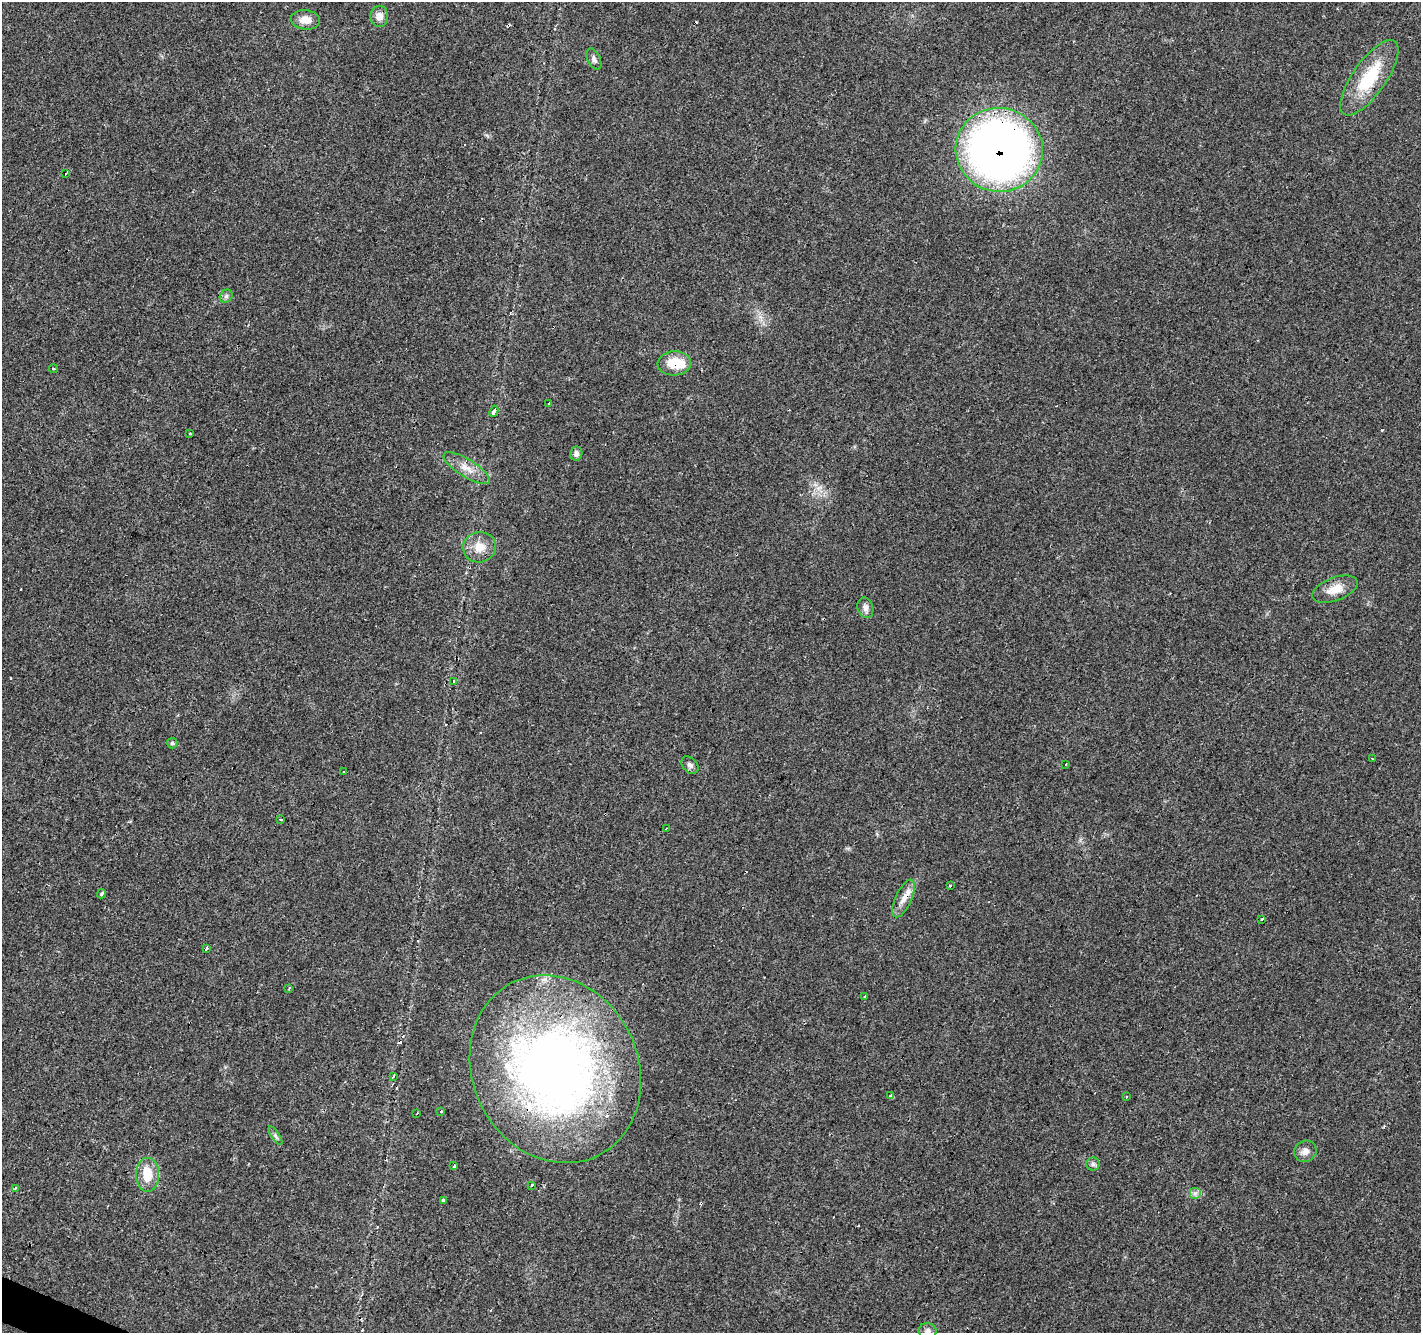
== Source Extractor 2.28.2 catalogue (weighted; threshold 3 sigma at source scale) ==
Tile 7 of 4 x 4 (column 3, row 2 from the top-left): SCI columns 2840-4258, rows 2865-4195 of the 5684 x 5795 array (HDU 1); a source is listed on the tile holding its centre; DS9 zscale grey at full resolution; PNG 1423 x 1335 px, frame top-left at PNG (2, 2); each listed source drawn as its Kron ellipse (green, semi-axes under 4 px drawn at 4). Shown black and unused: <1% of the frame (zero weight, under 3 of 4 exposures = <1% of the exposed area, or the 3 px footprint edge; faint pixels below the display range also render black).
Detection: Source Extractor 2.28.2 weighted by HDU 2 'WHT'; one run over the whole footprint, this tile lists its part. Background 0.04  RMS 0.0035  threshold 0.0158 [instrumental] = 3 sigma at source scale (4.5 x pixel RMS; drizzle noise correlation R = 1.50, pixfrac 1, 0.0396/0.0396 arcsec/px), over >= 5 px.
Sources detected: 63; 1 inside a brighter object's white glare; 12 cosmic-ray / hot-pixel residue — neither listed nor drawn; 2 inside a brighter listed object's ellipse — not listed separately; the other 48 listed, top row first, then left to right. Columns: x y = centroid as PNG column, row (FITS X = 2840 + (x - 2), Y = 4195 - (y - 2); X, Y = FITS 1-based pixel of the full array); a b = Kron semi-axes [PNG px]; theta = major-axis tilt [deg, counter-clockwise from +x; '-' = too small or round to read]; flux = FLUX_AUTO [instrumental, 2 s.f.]
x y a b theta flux
379 16 10 9 - 2.7
305 20 15 9 -5 3.2
594 59 11 6 -64 1.3
1369 78 44 16 55 19
999 150 44 42 -10 250
66 174 3 2 - 0.46
226 296 7 5 46 0.88
674 363 17 12 4 8.6
54 369 4 2 - 0.38
548 404 3 2 - 0.47
494 411 6 3 65 1.8
190 433 3 3 - 1.1
576 454 7 6 - 1.3
467 468 26 9 -32 4.3
479 547 17 15 13 5.1
1335 589 24 11 21 5.1
865 608 10 7 -73 1.6
454 681 3 3 - 0.71
172 743 5 5 - 0.51
1372 758 2 2 - 0.27
1066 764 3 2 - 0.39
690 765 10 7 -45 1.2
344 772 3 2 - 0.64
281 819 3 3 - 1.6
666 828 4 3 - 0.3
950 886 3 3 - 1.4
101 894 5 3 - 2.4
904 899 20 8 65 3.4
1262 919 3 2 - 0.53
206 948 4 3 - 1.7
289 988 3 3 - 0.32
865 996 3 3 - 1.4
555 1069 97 83 -63 270
393 1076 3 2 - 0.6
891 1096 3 3 - 2.2
1127 1097 4 2 - 0.3
440 1111 3 3 - 3.5
417 1113 3 2 - 0.4
275 1136 11 4 -57 0.86
1305 1151 11 10 - 2
1093 1164 6 6 - 0.9
454 1166 3 3 - 1.8
147 1175 17 11 -90 6.9
532 1185 3 3 - 0.37
15 1188 3 3 - 6.4
1195 1193 6 6 - 1
443 1201 3 3 - 1.9
928 1331 9 7 -6 1.4
Overlapping masked pixels (flux is a lower limit): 5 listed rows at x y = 1369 78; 999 150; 674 363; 904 899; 555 1069